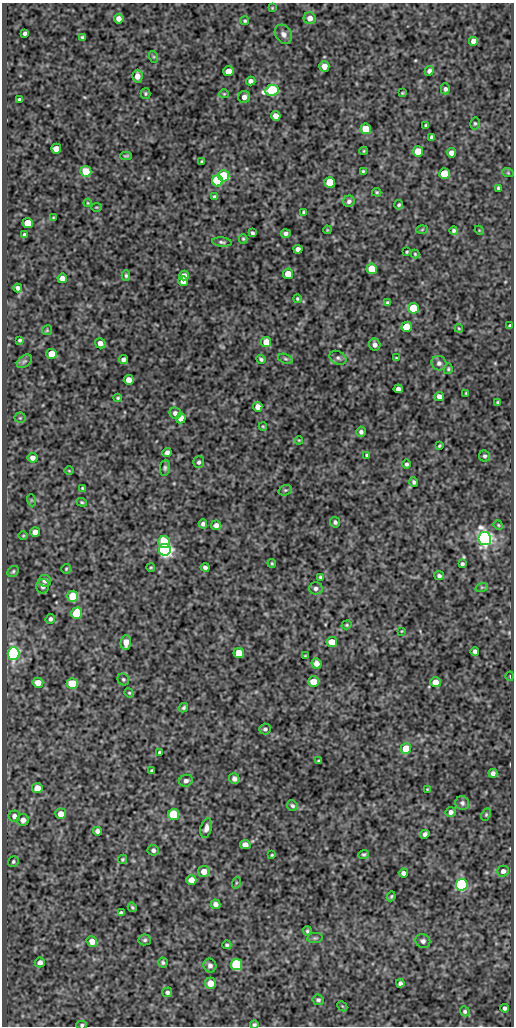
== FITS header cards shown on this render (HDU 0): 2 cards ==
NAXIS1  =                  512
NAXIS2  =                 1024

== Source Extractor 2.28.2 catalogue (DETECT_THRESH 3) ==
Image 512 x 1024 px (HDU 0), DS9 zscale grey, 1 PNG px = 1 image px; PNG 516 x 1028 px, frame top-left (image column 1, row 1024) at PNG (2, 3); each listed source drawn as its Kron ellipse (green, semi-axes under 4 px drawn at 4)
Background 134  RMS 0.59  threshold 1.77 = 3 sigma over >= 5 px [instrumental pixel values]
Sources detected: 212; all 212 listed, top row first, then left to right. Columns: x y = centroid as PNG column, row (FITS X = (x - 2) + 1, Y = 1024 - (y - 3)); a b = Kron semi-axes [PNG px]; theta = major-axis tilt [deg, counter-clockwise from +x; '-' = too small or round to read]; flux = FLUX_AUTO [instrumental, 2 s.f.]
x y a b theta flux
272 8 3 3 - 35
310 18 6 6 - 300
119 19 5 5 - 220
245 21 4 4 - 60
25 33 4 4 - 99
283 34 10 8 -56 200
82 37 3 3 - 73
474 41 5 5 - 240
154 57 6 4 -71 50
324 66 5 5 - 340
228 71 5 5 - 530
429 71 5 4 - 130
137 76 6 5 - 280
251 81 4 4 - 140
445 89 5 4 - 95
272 90 7 5 11 4900
403 93 3 2 - 42
145 94 5 5 - 54
224 94 5 4 - 42
244 97 6 6 - 180
19 99 3 3 - 58
276 116 5 4 - 320
475 123 6 5 - 61
426 125 3 3 - 52
366 129 5 5 - 1200
432 137 4 3 - 90
56 149 5 5 - 450
364 151 4 4 - 40
418 151 5 5 - 650
451 153 5 4 - 270
126 156 6 3 1 59
202 161 3 3 - 54
86 171 5 5 - 950
363 171 3 3 - 51
508 173 6 3 -18 45
444 174 5 5 - 1400
224 176 5 5 - 3300
218 181 5 5 - 4700
330 182 5 5 - 1800
498 188 4 3 - 68
377 192 5 3 - 51
215 197 4 4 - 110
349 201 6 5 - 130
88 203 4 4 - 34
399 205 5 4 - 62
96 207 5 3 - 36
304 212 4 3 - 60
53 217 3 2 - 29
28 223 5 5 - 900
422 229 6 4 3 43
327 230 4 3 - 36
479 230 5 3 - 33
454 231 4 4 - 85
252 233 4 3 - 85
286 233 5 4 - 110
24 235 4 3 - 100
243 239 4 4 - 51
222 242 10 4 -5 92
298 249 4 4 - 180
407 252 3 2 - 44
415 254 4 4 - 43
372 269 5 5 - 860
288 274 5 5 - 790
184 275 5 5 - 200
126 276 5 4 - 69
62 278 5 4 - 310
183 281 5 4 - 360
18 288 4 4 - 120
297 299 4 4 - 52
388 303 4 4 - 77
413 308 5 5 - 1500
509 326 4 3 - 62
407 327 5 5 - 1300
459 328 4 4 - 38
47 330 5 5 - 45
20 340 3 3 - 57
266 342 5 5 - 620
100 343 5 5 - 230
375 345 6 5 - 170
52 354 5 5 - 940
338 358 9 6 -27 110
396 358 3 2 - 35
123 359 4 4 - 140
261 359 4 3 - 76
285 359 7 4 -19 75
24 361 8 5 38 81
439 363 7 7 - 150
448 369 5 4 - 51
129 380 5 5 - 370
398 389 4 4 - 170
466 393 3 3 - 38
439 397 5 4 - 210
118 398 4 3 - 51
498 402 3 3 - 47
258 407 5 4 - 280
175 413 6 5 - 160
20 418 5 5 - 63
181 418 5 5 - 330
263 426 4 4 - 40
361 432 5 4 - 110
299 440 4 3 - 32
439 446 4 3 - 49
167 452 5 4 - 150
367 455 3 3 - 53
485 456 5 5 - 82
32 458 5 5 - 230
199 462 6 5 - 89
406 464 4 4 - 87
165 468 8 5 84 89
69 471 5 3 - 33
414 482 4 3 - 71
82 488 3 2 - 43
285 490 7 5 18 68
31 500 6 4 -72 47
82 502 5 4 - 52
335 522 5 5 - 100
203 524 4 4 - 100
216 525 5 4 - 160
498 525 5 4 - 43
35 532 5 5 - 300
23 536 5 3 - 38
485 538 6 6 - 20000
164 542 6 5 - 1500
165 550 6 6 - 16000
272 563 4 3 - 45
462 564 4 3 - 90
151 567 4 3 - 44
205 567 4 3 - 110
66 569 5 5 - 53
13 572 6 5 - 70
439 576 5 4 - 100
320 577 3 3 - 51
45 581 6 5 - 160
43 586 7 6 - 150
482 587 6 4 18 61
316 588 7 6 - 130
73 596 5 5 - 1600
76 613 6 5 - 1800
50 619 5 4 - 98
347 625 5 4 - 49
402 631 4 2 - 27
126 642 7 5 86 390
332 642 5 5 - 780
475 651 4 4 - 140
239 653 5 5 - 660
13 654 6 6 - 12000
305 656 4 2 - 33
316 663 5 5 - 280
510 676 4 3 - 29
123 679 6 5 - 73
314 682 5 5 - 730
435 682 5 5 - 370
38 683 5 5 - 440
72 684 5 5 - 1600
129 693 5 4 - 46
184 708 5 4 - 69
265 729 6 5 - 92
406 749 5 5 - 880
159 752 3 3 - 46
319 761 3 3 - 48
152 771 3 3 - 62
493 773 4 4 - 120
234 779 5 5 - 160
186 781 7 6 - 130
37 788 5 5 - 590
427 789 4 3 - 33
462 803 7 6 - 110
292 806 6 5 - 72
451 812 5 5 - 170
61 814 5 5 - 380
174 814 5 5 - 2300
486 814 6 4 64 53
14 816 6 5 - 190
23 820 6 6 - 240
206 828 10 5 75 190
98 831 4 4 - 160
425 834 4 4 - 130
245 845 5 4 - 220
153 850 5 5 - 120
364 854 5 4 - 69
272 855 3 2 - 42
123 859 5 4 - 58
13 862 6 5 - 75
204 871 6 5 - 410
503 871 6 5 - 160
403 873 4 4 - 150
191 880 5 5 - 390
236 883 6 3 72 42
462 885 6 6 - 10000
391 896 5 3 - 52
216 904 5 4 - 190
132 907 5 4 - 59
121 913 4 4 - 120
307 931 4 3 - 63
315 938 8 5 8 73
145 940 6 5 - 77
92 941 5 5 - 310
423 941 7 7 - 130
227 945 4 3 - 71
40 962 5 5 - 190
163 962 5 4 - 72
210 965 7 6 - 160
237 965 5 5 - 5200
211 983 5 5 - 470
400 983 4 4 - 110
167 992 5 5 - 110
318 1000 6 5 - 91
342 1006 6 4 -44 44
505 1008 4 4 - 97
465 1011 5 4 - 72
82 1025 5 4 - 72
254 1025 4 3 - 71
At the frame edge (FLAGS 8, measured only in part): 2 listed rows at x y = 82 1025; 254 1025